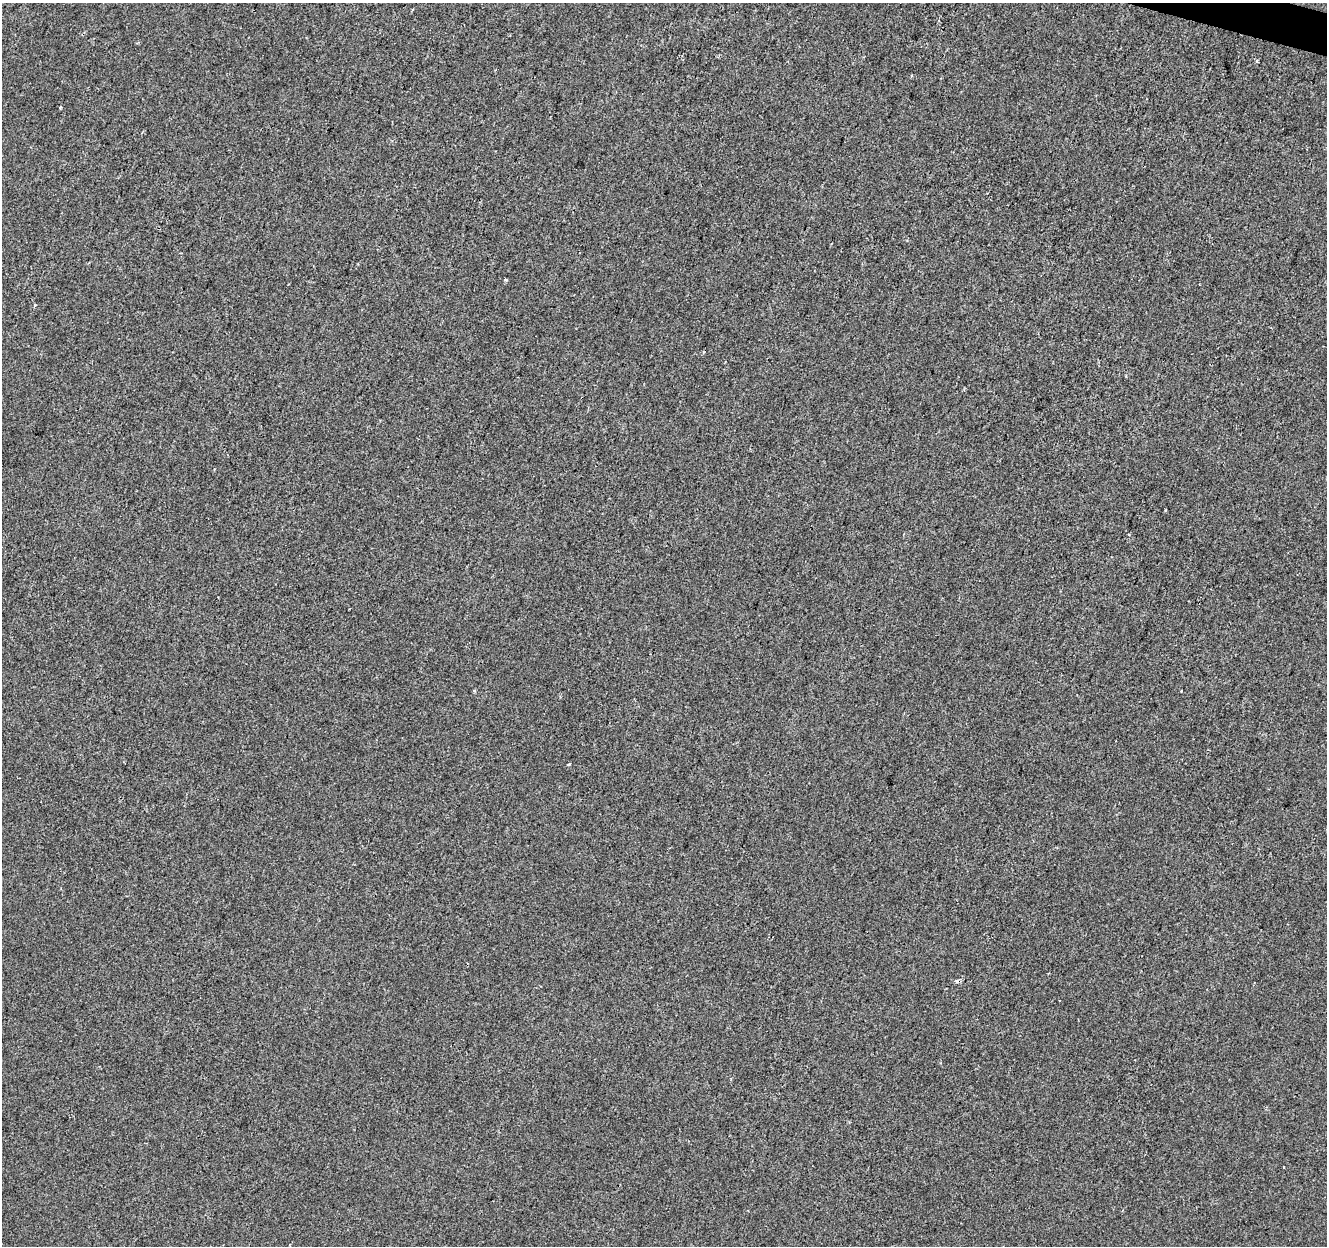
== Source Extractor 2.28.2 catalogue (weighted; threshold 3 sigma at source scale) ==
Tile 10 of 4 x 4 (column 2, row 3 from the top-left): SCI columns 1333-2657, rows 1524-2767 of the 5308 x 5473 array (HDU 1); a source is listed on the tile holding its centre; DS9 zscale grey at full resolution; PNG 1329 x 1248 px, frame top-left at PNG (2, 3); no overlay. Shown black and unused: <1% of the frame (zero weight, under 2 of 3 exposures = <1% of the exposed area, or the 3 px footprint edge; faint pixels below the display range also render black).
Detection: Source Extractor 2.28.2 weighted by HDU 2 'WHT'; one run over the whole footprint, this tile lists its part. Background -8.94e-05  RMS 0.0042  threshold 0.019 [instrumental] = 3 sigma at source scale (4.5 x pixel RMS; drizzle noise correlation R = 1.50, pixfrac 1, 0.0396/0.0396 arcsec/px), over >= 5 px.
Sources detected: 10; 2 cosmic-ray / hot-pixel residue — not listed; the other 8 listed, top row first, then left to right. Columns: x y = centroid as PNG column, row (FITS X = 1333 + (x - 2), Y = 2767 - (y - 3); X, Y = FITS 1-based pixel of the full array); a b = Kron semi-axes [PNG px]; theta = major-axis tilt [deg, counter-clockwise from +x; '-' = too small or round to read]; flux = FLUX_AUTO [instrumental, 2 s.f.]
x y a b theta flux
1257 61 3 3 - 0.86
912 75 3 3 - 1.1
60 107 4 3 - 0.58
505 280 5 3 - 0.49
474 691 4 4 - 0.48
1181 691 2 2 - 0.41
569 764 4 2 - 0.46
1284 1167 3 2 - 0.48